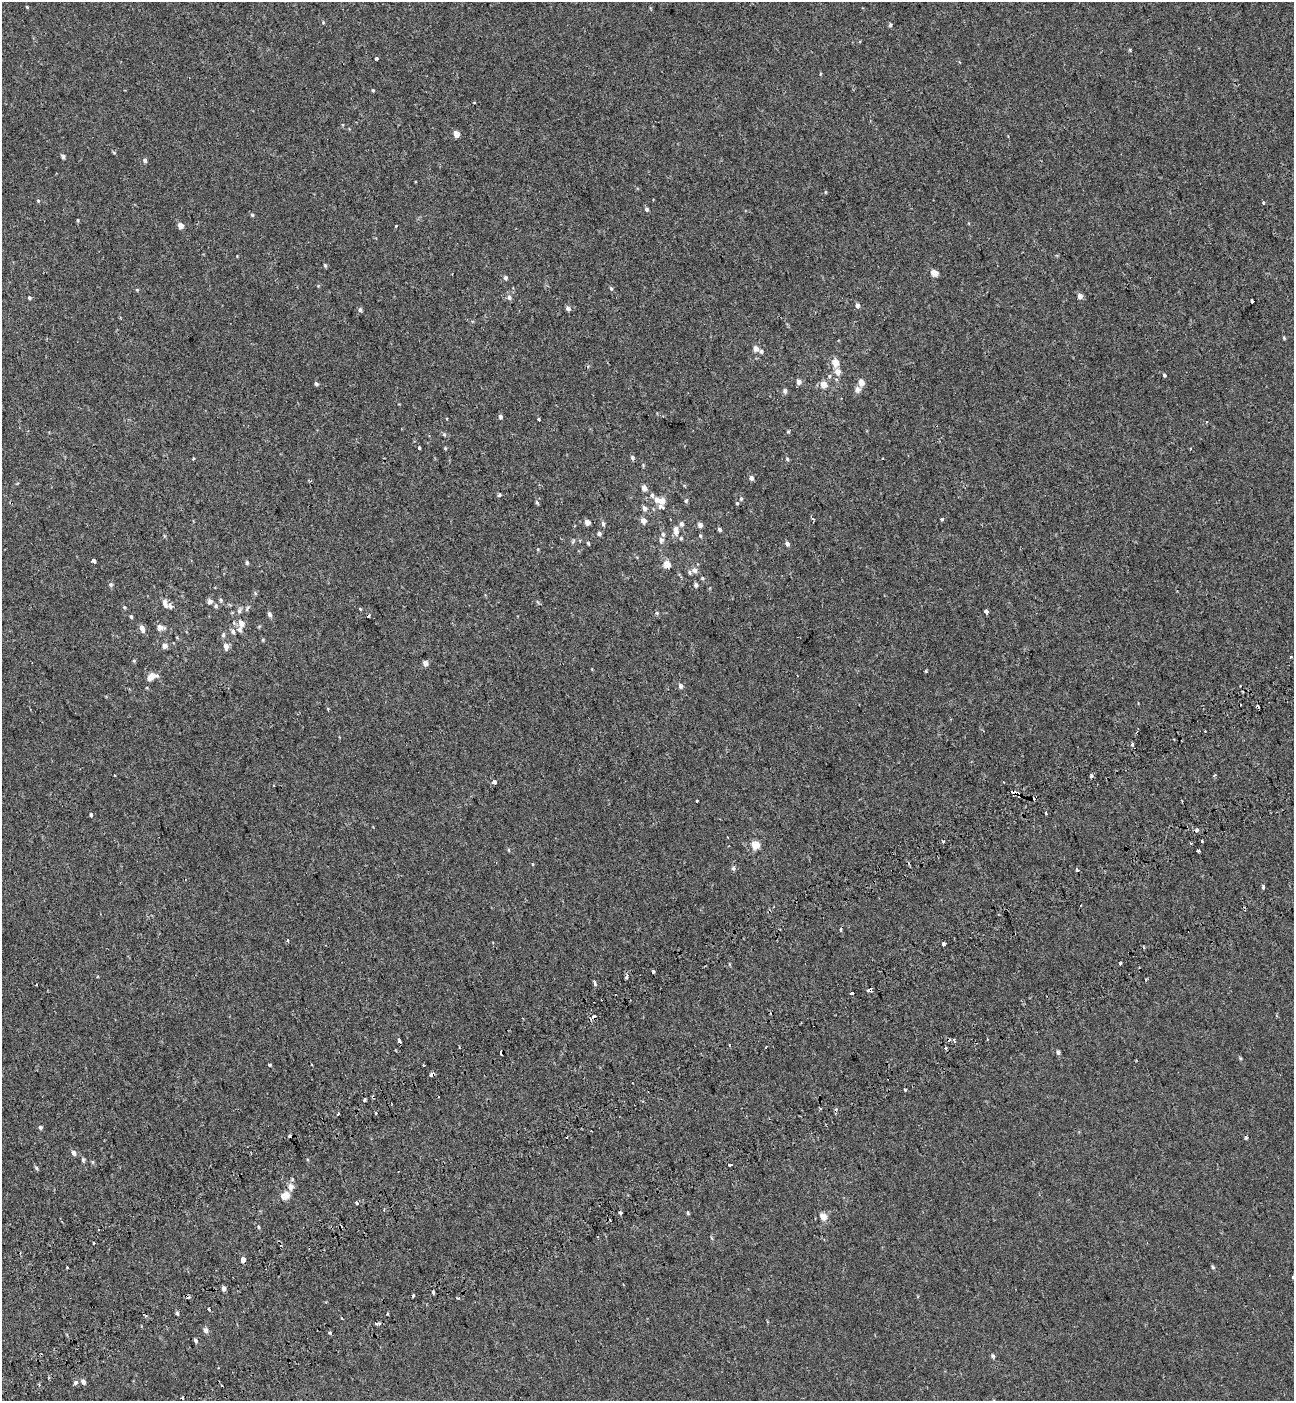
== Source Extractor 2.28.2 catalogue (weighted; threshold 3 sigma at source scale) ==
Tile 7 of 4 x 4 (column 3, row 2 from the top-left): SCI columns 2815-4106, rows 2898-4296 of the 5576 x 5797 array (HDU 1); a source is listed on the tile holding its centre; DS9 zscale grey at full resolution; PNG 1296 x 1403 px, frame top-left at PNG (2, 2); no overlay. Shown black and unused: <1% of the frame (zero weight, under 2 of 3 exposures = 6% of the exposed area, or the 3 px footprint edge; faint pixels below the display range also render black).
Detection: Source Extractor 2.28.2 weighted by HDU 2 'WHT'; one run over the whole footprint, this tile lists its part. Background -7.26e-04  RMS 0.0031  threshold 0.0137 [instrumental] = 3 sigma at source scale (4.5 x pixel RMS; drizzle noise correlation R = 1.50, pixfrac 1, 0.0396/0.0396 arcsec/px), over >= 5 px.
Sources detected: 221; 25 cosmic-ray / hot-pixel residue — not listed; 6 inside a brighter listed object's ellipse — not listed separately; the other 190 listed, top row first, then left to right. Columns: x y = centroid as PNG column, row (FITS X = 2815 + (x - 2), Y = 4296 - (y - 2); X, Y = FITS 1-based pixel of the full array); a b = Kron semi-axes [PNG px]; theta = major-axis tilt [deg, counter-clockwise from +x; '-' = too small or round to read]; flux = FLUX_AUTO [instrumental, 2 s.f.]
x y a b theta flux
27 7 4 3 - 0.25
323 22 5 5 - 0.31
890 25 5 5 - 0.48
1130 50 3 3 - 0.6
376 58 3 3 - 2
820 74 5 3 - 0.24
373 90 4 3 - 0.28
456 134 5 4 - 3.4
63 156 5 4 - 0.88
145 160 5 5 - 0.65
825 192 5 3 - 0.23
38 201 4 4 - 0.35
1264 203 3 3 - 2.3
646 209 5 5 - 0.52
252 215 5 4 - 0.37
78 220 4 4 - 0.29
181 226 4 4 - 2.4
396 226 3 3 - 0.64
325 265 5 4 - 0.43
934 273 7 6 - 2
506 278 5 5 - 0.69
611 288 6 4 -62 0.47
137 290 5 4 - 0.28
1080 296 5 5 - 1.5
509 297 7 6 - 0.89
29 298 5 4 - 0.36
1252 301 3 3 - 3.1
858 305 6 5 - 0.96
568 308 5 5 - 0.95
360 310 6 5 - 0.65
1284 338 4 3 - 0.35
756 349 5 5 - 1.8
761 351 6 5 - 0.47
835 363 5 5 - 4.3
837 372 7 6 - 2
1164 375 4 3 - 0.52
829 376 6 5 - 0.47
799 382 5 4 - 1.4
861 382 6 5 - 2.3
316 384 5 4 - 0.53
824 384 6 5 - 3.3
857 389 7 6 - 1.4
785 391 6 5 - 0.77
500 417 6 5 - 0.65
539 419 3 3 - 2.7
788 431 5 4 - 0.34
444 434 5 5 - 0.43
419 448 4 3 - 0.3
445 448 4 3 - 0.3
632 457 6 5 - 0.61
193 458 3 3 - 1.6
787 459 5 4 - 0.38
643 465 4 4 - 0.29
751 478 5 4 - 1.2
644 488 5 4 - 1.9
499 495 3 3 - 0.92
652 495 7 5 -67 0.66
656 499 6 5 - 1.5
741 499 5 4 - 0.42
662 501 5 5 - 2.6
686 501 6 5 - 0.45
537 502 6 4 -62 0.46
737 503 5 5 - 0.33
661 506 9 6 -32 0.83
644 508 7 5 -69 0.94
812 518 6 2 -47 0.38
942 519 4 3 - 0.45
643 520 6 5 - 1.8
587 522 5 4 - 1.9
603 523 6 5 - 0.6
681 524 7 6 - 0.81
700 525 5 5 - 1.2
719 529 5 4 - 0.58
676 532 9 7 67 1.5
599 533 5 5 - 0.76
700 536 5 4 - 0.37
681 538 5 4 - 0.37
661 540 8 6 -76 0.82
573 541 7 4 54 0.42
588 543 4 3 - 0.35
787 544 5 5 - 0.85
94 561 4 3 - 4.2
247 562 5 4 - 0.55
667 564 5 5 - 3.7
694 570 8 7 - 1.3
702 578 4 4 - 0.36
111 585 5 5 - 0.56
696 585 5 5 - 0.74
255 593 6 4 -72 0.35
221 600 5 4 - 0.42
210 601 6 5 - 0.99
164 602 6 6 - 1
170 606 10 6 -39 0.88
216 606 6 5 - 0.57
124 607 4 4 - 0.31
247 609 9 4 64 0.48
360 609 5 3 - 0.25
239 611 7 5 76 0.73
986 611 4 3 - 4.1
657 613 5 5 - 0.38
270 614 5 4 - 0.93
131 617 5 3 - 0.41
241 623 8 6 -72 1.8
142 628 8 5 -73 1.7
160 628 7 5 -6 1.8
233 632 8 6 -71 0.84
223 635 6 5 - 0.52
263 640 4 4 - 0.27
164 646 5 5 - 1.6
226 646 8 5 -81 1.6
1291 657 3 3 - 0.71
134 661 5 4 - 0.32
425 663 5 4 - 2
926 671 5 3 - 0.31
151 676 11 7 34 2.6
680 686 6 5 - 0.87
328 709 3 3 - 0.35
1205 731 2 2 - 0.26
1132 744 3 3 - 1.5
1214 775 5 3 - 0.29
1091 776 4 3 - 1.6
494 782 4 3 - 1.4
1017 793 11 4 -31 1.5
697 801 3 3 - 1.1
1046 813 3 3 - 1.7
91 814 3 3 - 1.3
1202 841 3 3 - 1
1191 843 3 3 - 0.3
755 845 5 5 - 8.1
508 850 5 3 - 0.27
1198 851 3 3 - 0.62
733 868 6 5 - 0.55
1077 870 3 3 - 1.1
1263 887 4 3 - 1.1
287 941 3 3 - 1.2
943 944 3 3 - 1.9
1120 963 3 3 - 0.79
653 971 3 3 - 0.99
627 977 3 3 - 1.8
594 983 5 3 - 2.1
870 989 4 3 - 8.3
851 993 3 3 - 2
594 1016 3 3 - 2.2
399 1040 6 3 -75 2.8
954 1041 4 3 - 0.55
729 1045 3 2 - 0.29
766 1046 3 2 - 0.32
945 1048 3 3 - 1
1058 1052 5 4 - 0.68
1240 1058 5 3 - 0.35
269 1065 3 3 - 0.51
423 1065 3 3 - 1.8
431 1074 4 3 - 3.2
905 1090 3 3 - 0.74
364 1100 3 3 - 2.1
376 1113 3 3 - 0.86
339 1114 3 3 - 0.9
40 1127 5 5 - 0.5
289 1136 3 3 - 1.3
1246 1138 3 3 - 0.63
73 1153 6 5 - 0.97
83 1160 6 5 - 0.52
93 1162 6 4 -88 0.37
730 1165 4 3 - 1.5
36 1168 6 5 - 0.45
291 1187 8 7 - 1.9
287 1195 8 6 -79 2
357 1202 3 3 - 1.4
620 1213 3 3 - 1.8
688 1213 5 3 - 0.32
823 1217 6 5 - 4
258 1227 4 3 - 0.29
94 1243 3 2 - 1.2
243 1260 4 3 - 15
67 1267 3 3 - 0.74
1213 1267 5 4 - 0.42
1293 1277 3 2 - 0.43
224 1289 5 4 - 1.3
433 1292 4 3 - 1.1
458 1298 4 3 - 0.3
177 1313 5 4 - 0.46
388 1314 3 3 - 0.67
145 1316 3 2 - 0.49
377 1323 4 3 - 1.3
206 1330 5 5 - 1.2
330 1333 3 3 - 0.79
196 1341 5 4 - 0.67
993 1356 6 4 -71 0.59
83 1382 6 5 - 0.89
75 1383 5 4 - 0.95
Overlapping masked pixels (flux is a lower limit): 5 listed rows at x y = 1017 793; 870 989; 594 1016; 431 1074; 289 1136
Isophote crosses this tile's border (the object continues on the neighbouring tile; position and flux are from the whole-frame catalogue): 1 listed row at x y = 1293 1277